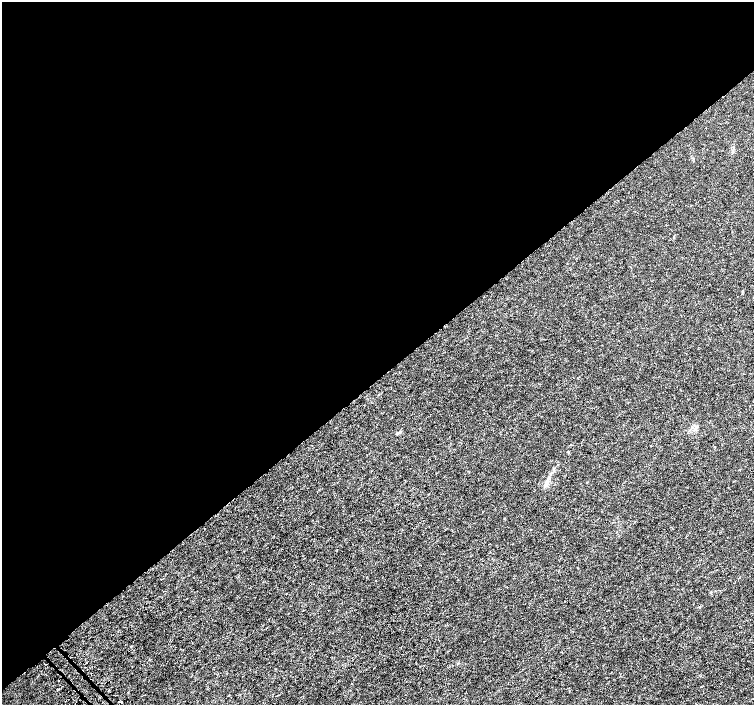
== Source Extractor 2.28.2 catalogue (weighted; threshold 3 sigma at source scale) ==
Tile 2 of 4 x 4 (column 2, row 1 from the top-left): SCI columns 1530-3032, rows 4387-5792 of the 6065 x 6026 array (HDU 1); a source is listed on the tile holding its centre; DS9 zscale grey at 2 x 2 block average (1 PNG px = mean of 2 x 2 image px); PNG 756 x 707 px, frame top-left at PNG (2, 2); no overlay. Shown black and unused: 54% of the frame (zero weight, under 3 of 5 exposures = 2% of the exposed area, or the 3 px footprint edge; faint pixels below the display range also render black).
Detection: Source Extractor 2.28.2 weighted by HDU 2 'WHT'; one run over the whole footprint, this tile lists its part. Background -5.22e-05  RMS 7.0e-04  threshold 0.00314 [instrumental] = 3 sigma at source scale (4.5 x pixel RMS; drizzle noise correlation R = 1.50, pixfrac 1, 0.0396/0.0396 arcsec/px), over >= 5 px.
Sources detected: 5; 1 inside a brighter listed object's ellipse — not listed separately; the other 4 listed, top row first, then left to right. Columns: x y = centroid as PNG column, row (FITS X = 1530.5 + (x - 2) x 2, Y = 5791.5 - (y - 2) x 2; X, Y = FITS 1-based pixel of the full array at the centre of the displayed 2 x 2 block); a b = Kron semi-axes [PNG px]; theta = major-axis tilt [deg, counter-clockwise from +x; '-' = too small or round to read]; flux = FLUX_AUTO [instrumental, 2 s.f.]
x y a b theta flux
397 433 5 3 - 0.2
547 482 8 5 67 0.6
352 684 2 2 - 0.086
121 702 2 2 - 0.22